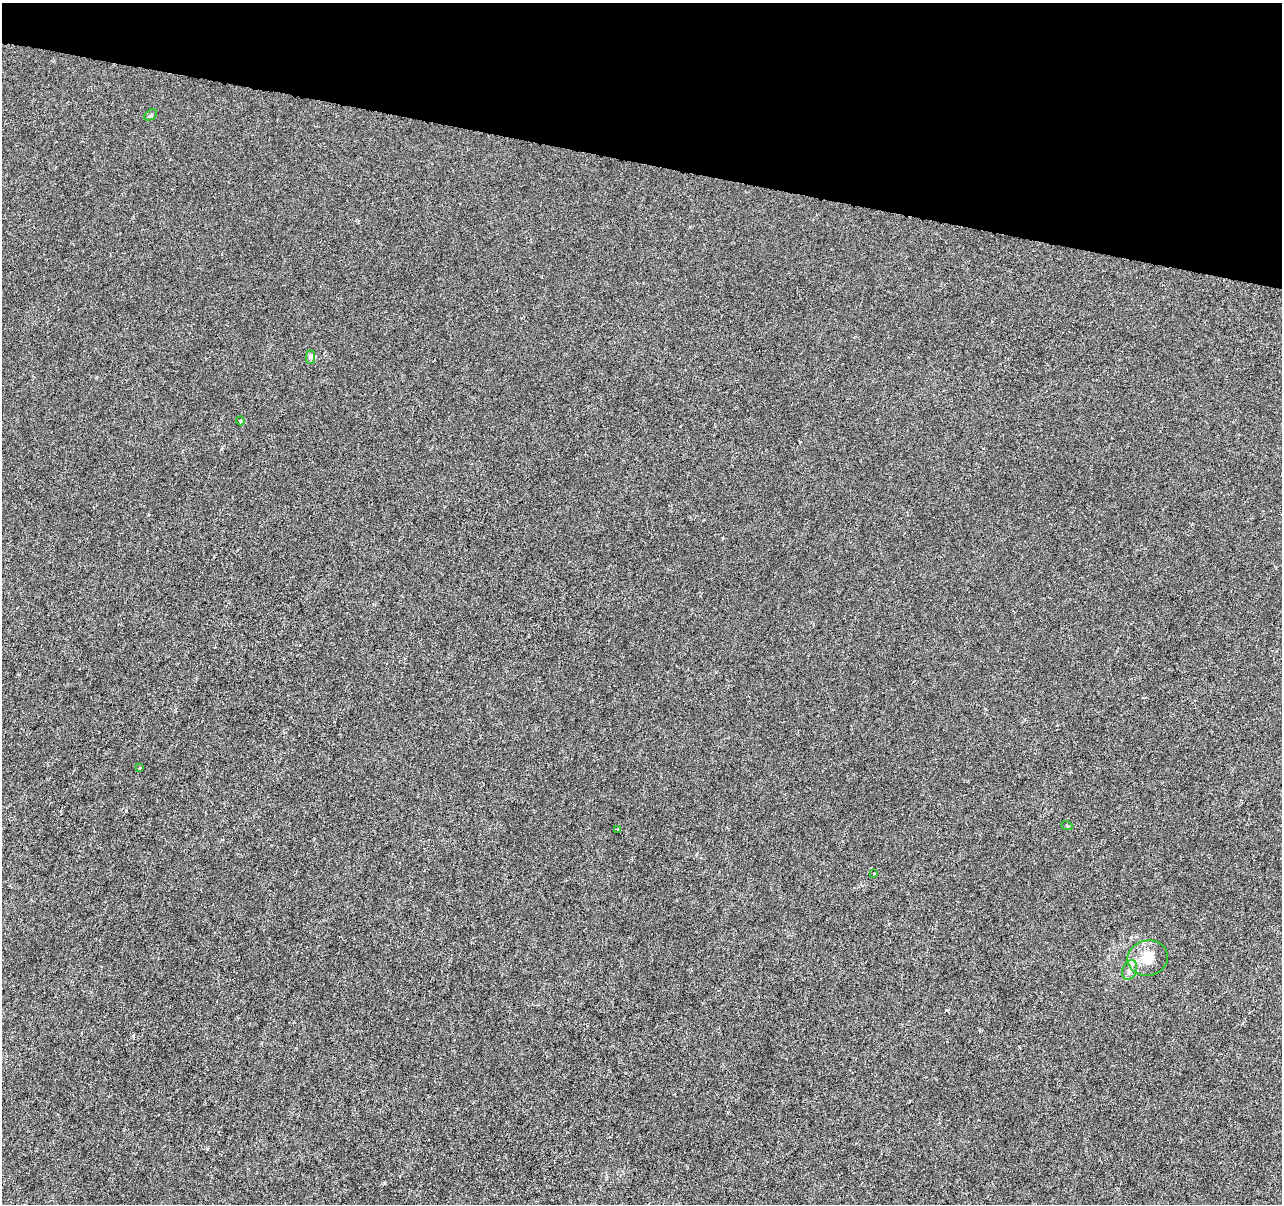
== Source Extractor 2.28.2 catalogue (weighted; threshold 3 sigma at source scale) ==
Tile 2 of 4 x 4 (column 2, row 1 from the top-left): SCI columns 1281-2560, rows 3828-5029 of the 5128 x 5312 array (HDU 1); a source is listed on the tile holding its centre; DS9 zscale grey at full resolution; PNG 1284 x 1206 px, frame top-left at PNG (2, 3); each listed source drawn as its Kron ellipse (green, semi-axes under 4 px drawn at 4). Shown black and unused: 13% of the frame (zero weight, under 3 of 6 exposures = <1% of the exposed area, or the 3 px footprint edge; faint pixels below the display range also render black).
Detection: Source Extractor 2.28.2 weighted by HDU 2 'WHT'; one run over the whole footprint, this tile lists its part. Background -1.32e-04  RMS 0.0013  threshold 0.00513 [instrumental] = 3 sigma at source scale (4.09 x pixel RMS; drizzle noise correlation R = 1.36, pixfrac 0.8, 0.0396/0.0396 arcsec/px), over >= 5 px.
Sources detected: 9; all 9 listed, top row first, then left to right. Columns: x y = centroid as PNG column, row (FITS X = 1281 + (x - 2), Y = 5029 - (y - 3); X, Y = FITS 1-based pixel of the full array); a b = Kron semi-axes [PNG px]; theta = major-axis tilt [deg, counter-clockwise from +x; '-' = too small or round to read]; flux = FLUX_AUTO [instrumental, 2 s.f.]
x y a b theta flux
151 115 7 4 36 0.18
311 357 7 4 90 0.23
240 421 4 3 - 0.15
140 768 3 3 - 0.097
1067 826 5 3 - 0.13
617 829 3 3 - 0.17
874 874 4 3 - 0.13
1148 958 20 17 12 2.1
1130 970 10 7 67 0.62